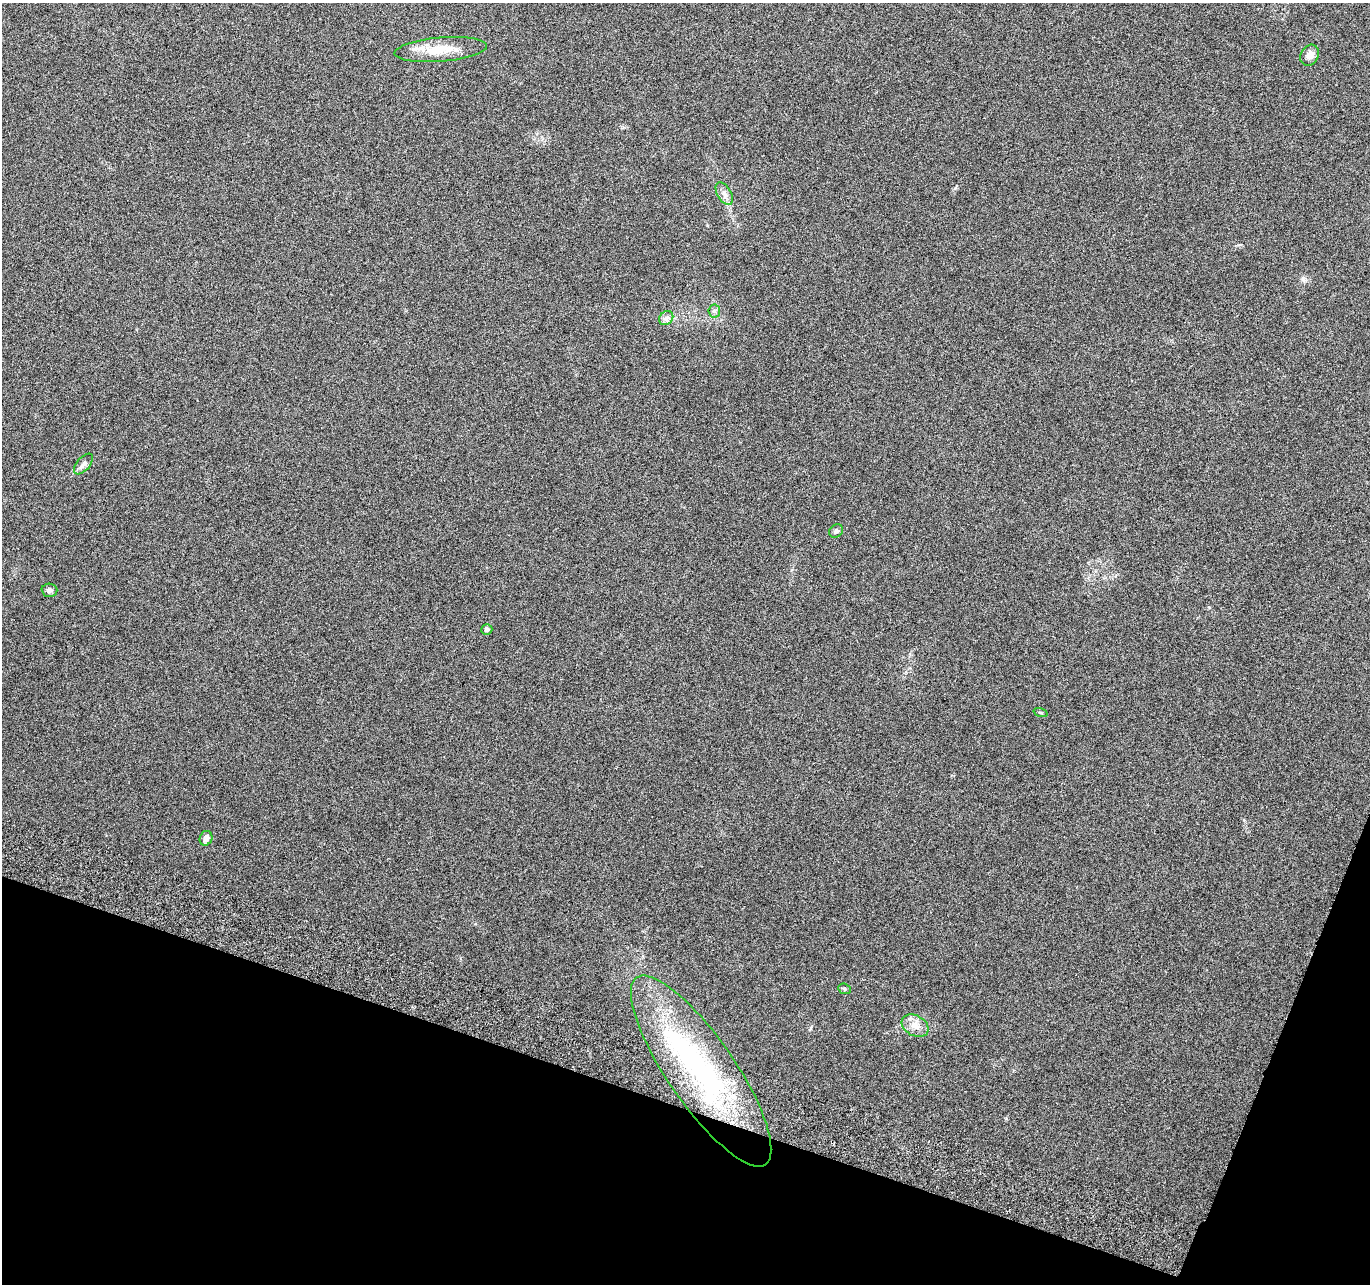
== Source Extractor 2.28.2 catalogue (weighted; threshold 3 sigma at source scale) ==
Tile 15 of 4 x 4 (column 3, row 4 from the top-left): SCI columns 2760-4127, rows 269-1550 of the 5526 x 5730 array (HDU 1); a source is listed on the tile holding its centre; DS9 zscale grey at full resolution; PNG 1372 x 1286 px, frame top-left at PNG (2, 3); each listed source drawn as its Kron ellipse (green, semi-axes under 4 px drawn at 4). Shown black and unused: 17% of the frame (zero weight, under 3 of 6 exposures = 3% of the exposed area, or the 3 px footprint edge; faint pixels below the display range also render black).
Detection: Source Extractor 2.28.2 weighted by HDU 2 'WHT'; one run over the whole footprint, this tile lists its part. Background 0.0879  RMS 0.0055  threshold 0.0225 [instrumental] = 3 sigma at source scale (4.09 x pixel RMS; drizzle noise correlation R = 1.36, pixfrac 0.8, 0.0396/0.0396 arcsec/px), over >= 5 px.
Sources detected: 15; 1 inside a brighter listed object's ellipse — not listed separately; the other 14 listed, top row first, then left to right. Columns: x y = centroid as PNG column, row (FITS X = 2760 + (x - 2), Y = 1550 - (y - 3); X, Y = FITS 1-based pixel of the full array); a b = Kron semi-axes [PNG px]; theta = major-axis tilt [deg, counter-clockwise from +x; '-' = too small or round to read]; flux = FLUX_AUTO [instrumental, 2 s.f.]
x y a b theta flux
441 49 46 12 5 15
1310 55 11 9 60 3.4
724 194 12 7 -60 2.5
714 311 6 6 - 1.2
666 318 8 6 44 1.7
83 464 12 6 49 2.1
836 531 7 6 - 1.4
49 590 8 6 -4 1.3
487 629 5 5 - 1.2
1041 713 7 3 -19 0.57
206 838 7 6 - 2.7
844 989 6 5 - 0.88
915 1026 14 10 -30 4.8
701 1071 113 33 -55 110
Overlapping masked pixels (flux is a lower limit): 1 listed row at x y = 701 1071